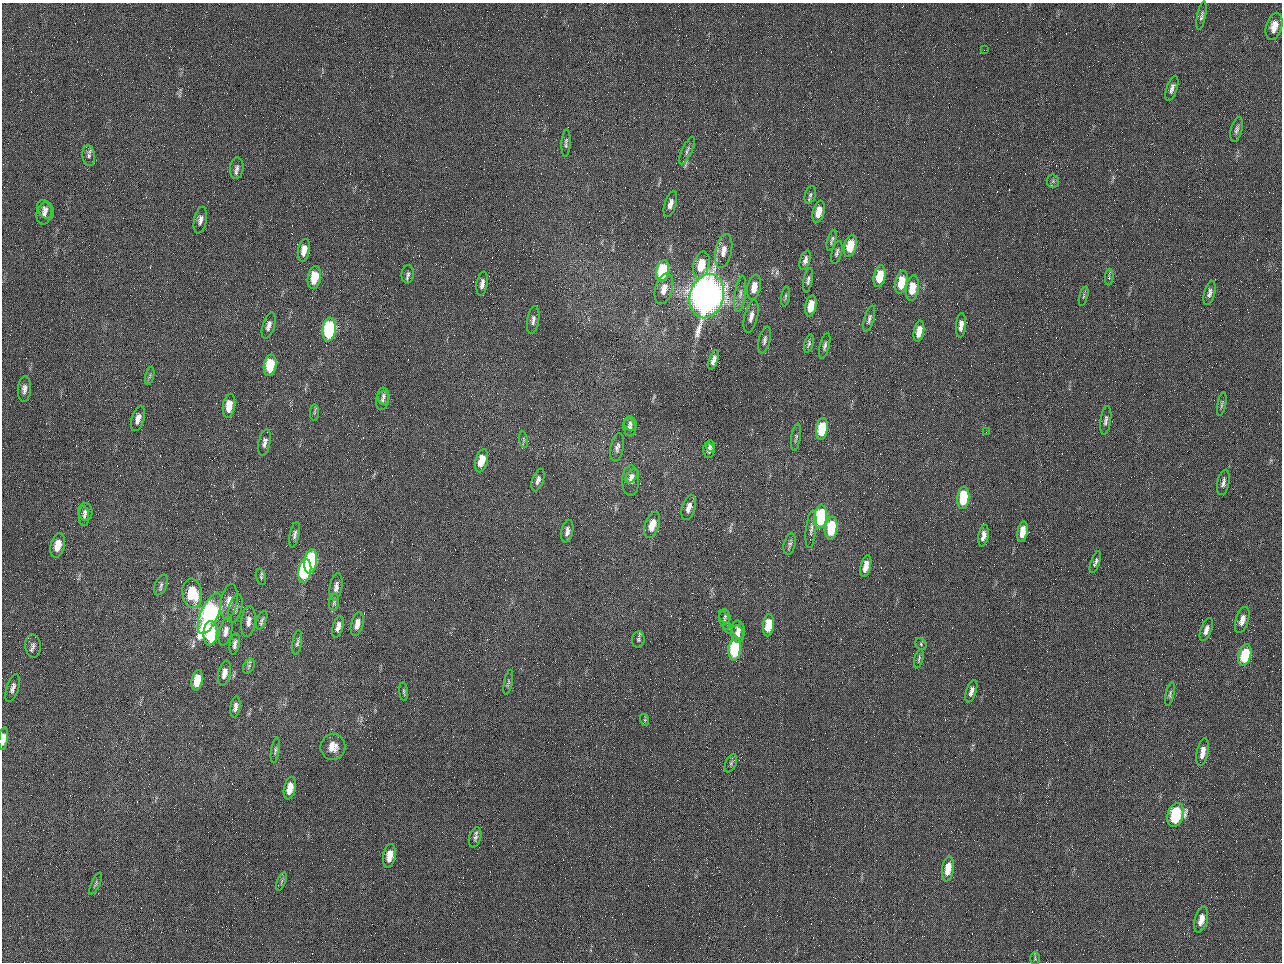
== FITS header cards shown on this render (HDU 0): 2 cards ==
NAXIS1  =                 1280 / length of data axis 1
NAXIS2  =                  960 / length of data axis 2

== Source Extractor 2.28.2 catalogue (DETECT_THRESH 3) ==
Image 1280 x 960 px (HDU 0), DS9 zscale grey, 1 PNG px = 1 image px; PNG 1284 x 964 px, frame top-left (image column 1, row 960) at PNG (2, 3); each listed source drawn as its Kron ellipse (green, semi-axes under 4 px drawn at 4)
Background 2560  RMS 180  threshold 554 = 3 sigma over >= 5 px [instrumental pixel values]
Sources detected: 148; all 148 listed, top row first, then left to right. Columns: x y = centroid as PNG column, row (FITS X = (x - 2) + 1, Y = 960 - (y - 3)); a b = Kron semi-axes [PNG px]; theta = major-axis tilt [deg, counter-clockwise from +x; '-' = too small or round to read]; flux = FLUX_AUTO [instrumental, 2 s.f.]
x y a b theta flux
1201 16 14 4 79 3.7e+04
1274 26 14 8 74 1.5e+05
984 50 2 2 - 6.3e+04
1172 88 13 5 72 5.4e+04
1237 130 12 5 76 4.5e+04
566 143 14 4 86 3.5e+04
687 151 15 5 65 4.3e+04
89 156 10 6 -84 4.4e+04
237 168 11 6 84 5.3e+04
1053 181 6 6 - 2.6e+04
810 195 9 5 73 2.8e+04
670 204 13 5 73 7.5e+04
46 209 10 7 -52 5.1e+04
819 212 11 5 74 1.6e+05
44 214 11 7 82 6.1e+04
200 220 13 6 78 6.4e+04
832 240 11 3 74 2.9e+04
850 246 11 6 76 3.5e+05
304 250 11 6 80 1.1e+05
724 251 17 8 78 1.3e+05
837 252 12 5 75 3.5e+04
805 260 10 5 72 5.4e+04
701 265 14 8 76 3.1e+05
663 271 11 6 76 9.5e+05
408 274 9 6 84 4.2e+04
880 276 11 6 79 3.0e+05
314 277 12 6 79 3.4e+05
1109 277 8 4 87 1.9e+04
808 280 12 4 80 3.7e+04
901 282 12 6 78 3.4e+05
482 284 12 5 80 6.9e+04
754 287 12 6 78 1.5e+05
912 288 13 6 82 2.5e+05
664 289 16 8 74 1.4e+05
1210 293 12 5 75 5.1e+04
740 294 18 5 82 7.3e+04
707 296 22 17 74 1.3e+07
785 296 10 3 83 2.0e+04
1084 296 9 3 75 2.0e+04
811 306 11 5 79 2.1e+05
751 316 16 7 77 9.3e+04
869 319 13 5 74 4.1e+04
533 320 14 6 80 5.5e+04
961 325 12 5 85 7.5e+04
269 326 13 6 74 6.0e+04
329 330 12 7 83 2.0e+06
919 331 11 5 80 1.5e+05
764 340 14 5 77 4.6e+04
809 344 9 4 74 2.8e+04
825 346 13 5 76 4.2e+04
714 360 10 4 71 6.1e+04
270 365 11 6 82 4.5e+05
150 376 9 3 76 2.5e+04
24 389 13 6 86 6.2e+04
384 396 8 6 -86 3.1e+04
382 400 9 6 78 4.1e+04
1222 404 12 3 79 2.6e+04
229 406 12 6 82 2.2e+05
314 413 8 4 89 2.2e+04
138 419 13 6 73 7.8e+04
1106 420 14 5 82 4.8e+04
630 424 7 6 - 3.2e+04
630 427 9 6 -80 4.4e+04
822 429 11 6 81 5.4e+05
986 432 3 2 - 8.2e+03
796 437 14 4 81 3.1e+04
523 440 8 4 -82 2.2e+04
264 442 14 6 79 5.8e+04
710 446 5 4 - 4.3e+04
617 447 14 6 79 5.5e+04
709 450 7 5 -87 5.0e+04
481 461 12 6 75 2.1e+05
632 476 8 4 58 4.2e+04
538 480 12 5 71 4.9e+04
631 481 15 8 89 8.3e+04
1223 482 13 6 77 5.1e+04
963 498 11 6 85 6.2e+05
689 507 13 6 73 8.6e+04
85 512 9 7 -82 4.6e+04
84 516 10 5 -87 3.9e+04
820 517 12 6 83 1.3e+06
652 525 13 7 72 1.9e+05
831 528 11 6 83 7.3e+05
811 529 19 5 84 6.0e+04
567 531 11 5 78 6.3e+04
1022 532 10 5 82 1.5e+05
294 535 13 4 79 4.5e+04
983 536 11 5 80 8.2e+04
790 544 11 6 76 3.6e+04
58 545 12 7 77 1.7e+05
311 561 12 6 82 1.4e+06
1095 562 11 4 70 3.9e+04
866 566 11 5 76 1.5e+05
305 571 12 6 80 1.4e+06
261 577 8 5 -75 2.6e+04
161 585 11 6 66 4.0e+04
336 587 14 6 80 7.2e+04
192 593 15 10 -83 4.8e+05
229 601 17 8 81 1.2e+05
334 602 8 5 82 2.7e+04
235 609 15 6 75 5.7e+04
210 614 22 9 66 3.3e+06
725 616 7 5 -65 2.3e+04
262 620 10 5 69 3.2e+04
1242 620 13 6 72 9.9e+04
248 621 15 7 83 8.5e+04
725 621 9 5 -74 3.7e+04
357 624 12 6 75 9.8e+04
768 625 11 5 84 3.2e+05
338 627 11 5 75 7.3e+04
728 628 6 3 -70 1.5e+04
739 630 9 6 -75 6.5e+04
1206 630 12 5 69 7.0e+04
226 631 14 6 76 8.2e+04
210 633 12 7 88 7.0e+05
737 634 9 6 -74 7.2e+04
638 639 8 6 84 3.0e+04
297 642 12 4 82 3.4e+04
235 644 11 5 80 5.2e+04
921 644 6 5 - 2.2e+04
33 646 12 7 -83 5.4e+04
735 649 12 6 84 1.0e+06
1245 655 11 6 75 6.6e+05
919 659 10 4 77 2.5e+04
249 666 8 5 60 2.8e+04
224 673 13 6 78 9.7e+04
197 680 10 5 80 2.7e+05
508 682 13 4 79 2.5e+04
13 688 14 6 73 6.6e+04
971 691 11 5 72 6.5e+04
404 692 9 3 -84 2.1e+04
1170 694 12 3 77 2.6e+04
235 707 10 5 81 5.4e+04
645 720 6 4 -72 1.6e+04
3 739 11 4 84 1.2e+05
333 747 13 12 - 1.6e+05
275 750 13 4 82 3.0e+04
1202 752 14 5 79 1.1e+05
731 763 10 5 68 3.2e+04
290 788 11 6 78 1.7e+05
1176 815 12 8 72 1.0e+06
475 837 10 6 74 4.3e+04
389 856 12 6 81 1.7e+05
948 869 12 6 81 2.3e+05
281 881 9 3 69 2.0e+04
96 883 12 4 65 2.7e+04
1201 920 13 6 75 1.2e+05
1035 958 6 5 - 1.8e+04
At the frame edge (FLAGS 8, measured only in part): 1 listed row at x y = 3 739